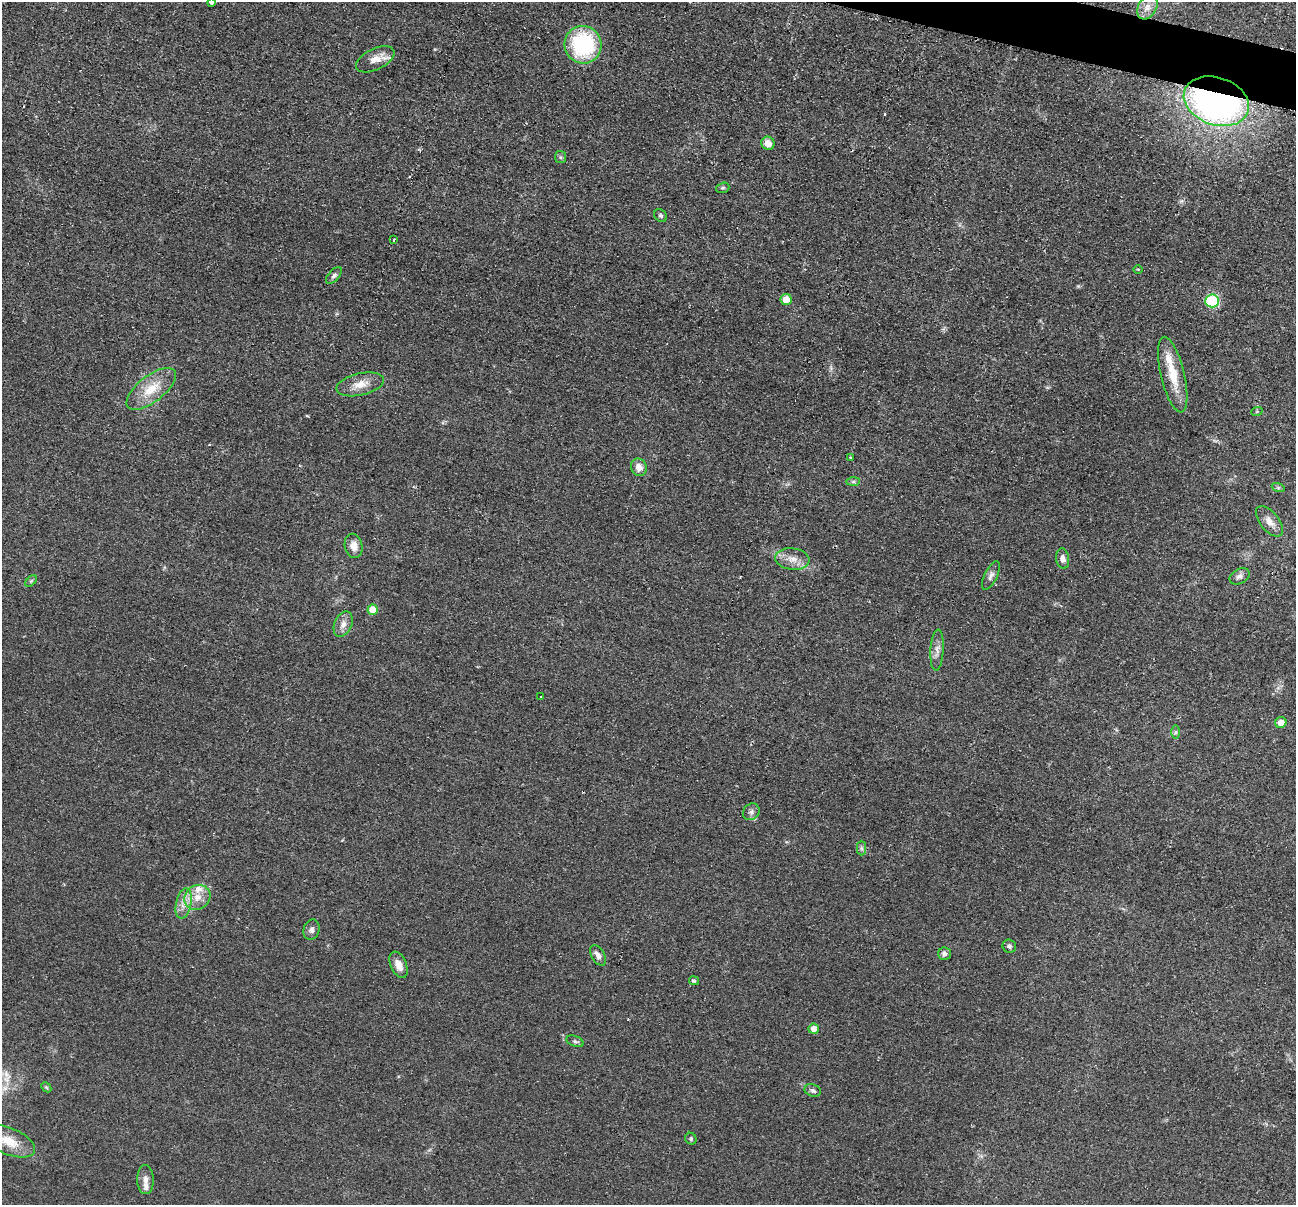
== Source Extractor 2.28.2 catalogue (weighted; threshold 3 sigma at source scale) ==
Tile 10 of 4 x 4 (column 2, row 3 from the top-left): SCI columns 1304-2597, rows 1463-2665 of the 5195 x 5211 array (HDU 1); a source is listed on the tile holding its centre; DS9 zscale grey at full resolution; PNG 1298 x 1207 px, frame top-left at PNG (2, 2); each listed source drawn as its Kron ellipse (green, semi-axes under 4 px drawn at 4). Shown black and unused: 1% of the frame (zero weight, under 2 of 3 exposures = <1% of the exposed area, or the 3 px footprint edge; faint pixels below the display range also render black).
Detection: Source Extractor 2.28.2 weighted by HDU 2 'WHT'; one run over the whole footprint, this tile lists its part. Background 0.0452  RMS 0.0086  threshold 0.0386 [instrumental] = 3 sigma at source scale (4.5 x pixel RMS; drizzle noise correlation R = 1.50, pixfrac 1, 0.05/0.05 arcsec/px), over >= 5 px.
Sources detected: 56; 1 cosmic-ray / hot-pixel residue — neither listed nor drawn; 3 inside a brighter listed object's ellipse — not listed separately; the other 52 listed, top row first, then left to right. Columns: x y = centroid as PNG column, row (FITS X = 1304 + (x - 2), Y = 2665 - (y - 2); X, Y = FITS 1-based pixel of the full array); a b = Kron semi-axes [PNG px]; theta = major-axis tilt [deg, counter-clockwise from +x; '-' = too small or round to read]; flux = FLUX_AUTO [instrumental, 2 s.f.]
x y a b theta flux
211 2 4 4 - 2.5
1147 7 13 9 60 7.7
583 45 19 18 - 81
375 59 21 10 26 10
1216 101 33 23 -19 340
768 143 7 6 - 7.7
560 157 6 5 - 1.6
723 188 7 5 19 1.4
661 216 7 5 -45 2
394 240 3 2 - 2.1
1138 269 5 3 - 0.69
334 275 10 5 46 2.4
786 299 5 5 - 13
1212 301 7 6 - 65
1173 375 39 12 -76 24
360 384 24 11 13 11
151 389 30 13 38 22
1257 411 6 3 20 0.86
850 457 2 2 - 0.84
639 467 9 7 -66 7.4
853 482 7 4 0 1.7
1278 487 7 4 -18 1.5
1269 521 18 9 -50 7.3
354 546 12 9 -78 7.3
792 559 17 10 -7 9.1
1063 559 10 6 -82 3.9
991 575 16 6 63 3.8
1240 576 10 7 28 3.6
31 581 7 4 45 1.3
373 610 5 5 - 16
343 624 13 8 67 6.1
937 650 20 6 87 5.7
541 696 2 2 - 0.93
1281 722 6 5 - 8.5
1176 732 6 4 89 1.6
751 812 9 7 48 3.1
861 848 7 4 -89 1.8
197 897 13 12 - 11
184 903 15 7 78 7.8
311 930 10 8 74 3.4
1009 946 7 6 - 2.1
944 954 6 6 - 2.9
598 955 11 6 -62 4.4
399 965 14 8 -67 7.6
694 981 5 4 - 1.6
814 1029 5 5 - 6
575 1041 9 5 -20 1.9
46 1087 6 4 -44 1.1
813 1090 8 6 -20 2.4
691 1139 6 5 - 1.5
9 1141 28 13 -23 19
145 1179 14 8 -89 5.2
Overlapping masked pixels (flux is a lower limit): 1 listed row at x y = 1216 101
Isophote crosses this tile's border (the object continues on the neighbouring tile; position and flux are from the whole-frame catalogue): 2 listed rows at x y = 211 2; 9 1141